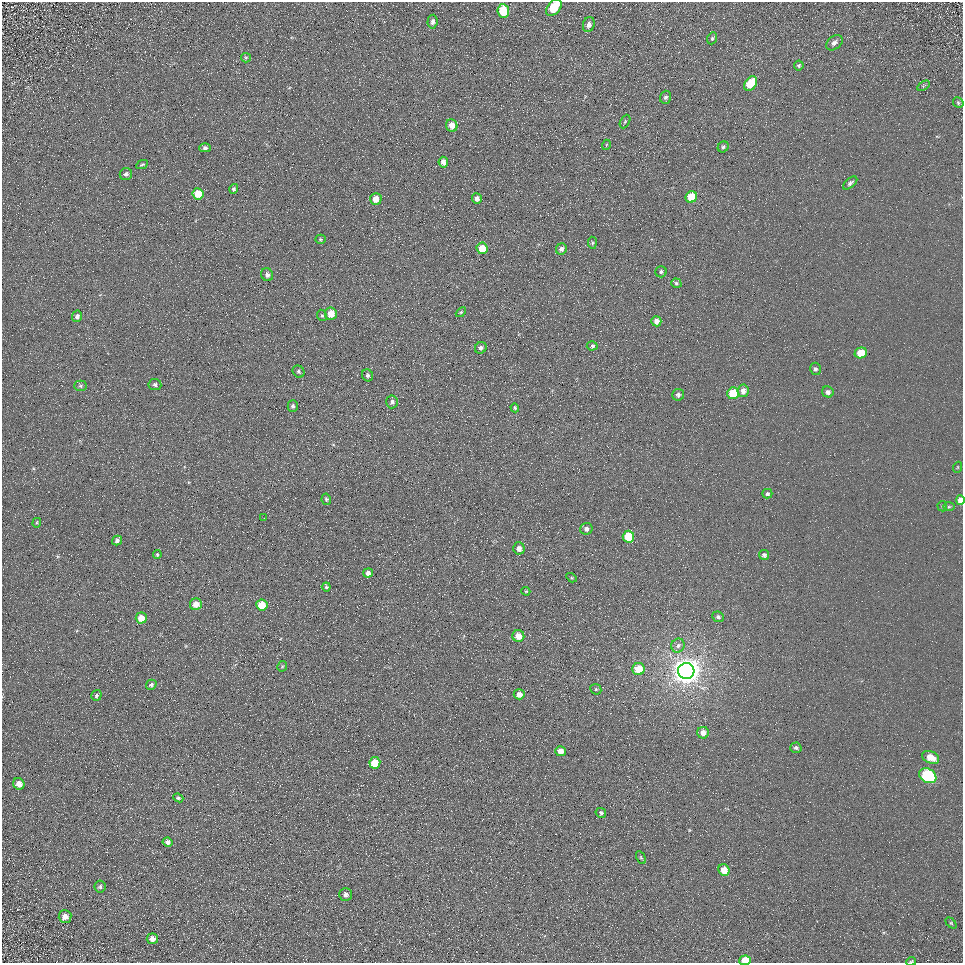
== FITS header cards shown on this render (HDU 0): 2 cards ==
NAXIS1  =                  961
NAXIS2  =                  961

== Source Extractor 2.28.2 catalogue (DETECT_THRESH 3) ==
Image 961 x 961 px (HDU 0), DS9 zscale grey, 1 PNG px = 1 image px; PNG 965 x 965 px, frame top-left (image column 1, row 961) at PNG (2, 2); each listed source drawn as its Kron ellipse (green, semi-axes under 4 px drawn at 4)
Background 5.54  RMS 7.8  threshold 23.4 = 3 sigma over >= 5 px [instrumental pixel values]
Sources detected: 103; all 103 listed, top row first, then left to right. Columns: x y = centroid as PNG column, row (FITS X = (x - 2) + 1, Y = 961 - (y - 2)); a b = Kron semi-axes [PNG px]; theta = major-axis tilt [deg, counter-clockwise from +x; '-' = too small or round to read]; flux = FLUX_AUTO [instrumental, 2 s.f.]
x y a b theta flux
554 7 10 6 51 17000
503 11 7 6 - 19000
432 22 7 5 84 1700
589 25 7 5 72 2400
712 38 6 4 68 830
834 43 9 6 40 2300
246 58 5 4 - 660
799 65 5 5 - 930
751 83 8 5 53 16000
923 86 7 4 32 720
665 97 6 5 - 1400
958 103 6 4 -48 810
625 121 7 4 62 770
452 125 6 5 - 4500
606 145 5 3 - 480
723 147 6 5 - 1100
205 148 5 4 - 1100
443 162 5 4 - 2500
142 164 6 3 25 710
126 174 6 6 - 1300
850 183 8 4 39 1400
234 189 5 4 - 970
198 194 5 5 - 11000
691 197 6 5 - 16000
477 198 5 5 - 2200
376 199 6 6 - 3900
320 239 5 4 - 690
592 243 6 4 -85 760
482 248 6 5 - 10000
561 249 6 5 - 1900
661 272 5 5 - 1100
267 275 7 6 - 1500
676 283 5 4 - 930
461 312 6 3 44 610
331 314 6 6 - 7300
322 315 6 4 -63 860
77 316 6 5 - 1800
656 321 5 5 - 3100
592 346 5 4 - 1400
481 348 6 5 - 1700
861 353 6 5 - 10000
815 369 6 5 - 1200
299 372 6 5 - 990
368 375 6 5 - 1300
155 384 6 5 - 1200
81 386 6 5 - 870
743 391 6 5 - 3100
828 392 6 5 - 1800
733 393 6 6 - 20000
678 395 6 6 - 1300
392 402 6 6 - 1600
293 406 6 5 - 1200
515 408 4 4 - 880
958 467 5 3 - 460
767 494 5 4 - 1300
326 499 6 4 -79 840
960 500 5 4 - 4700
942 506 5 5 - 630
949 507 6 4 2 690
264 518 3 2 - 420
37 523 5 4 - 610
586 529 6 6 - 2100
628 537 6 6 - 18000
117 540 5 4 - 1300
519 548 6 5 - 2600
157 555 4 3 - 680
764 555 5 5 - 1300
368 573 5 4 - 2100
572 578 5 3 - 570
326 587 4 4 - 830
526 591 4 4 - 570
196 604 6 6 - 5200
262 605 5 5 - 14000
718 617 6 5 - 1300
141 618 5 5 - 6700
518 636 6 6 - 5400
678 646 7 6 - 1800
282 666 5 5 - 600
639 669 6 6 - 11000
686 671 8 8 - 820000
151 685 5 5 - 1200
596 689 6 5 - 630
519 694 5 5 - 3500
96 695 5 5 - 1100
703 733 6 6 - 3800
796 748 5 5 - 1200
560 751 5 5 - 4400
931 757 9 6 -26 7100
375 763 5 5 - 12000
928 776 9 6 -30 58000
19 784 6 5 - 3400
178 798 5 4 - 1000
601 813 5 4 - 930
168 842 5 4 - 2200
641 858 7 4 -63 670
724 870 6 5 - 6300
100 887 6 5 - 1100
346 894 6 6 - 2300
65 916 6 6 - 2900
951 923 6 4 -45 550
152 939 5 5 - 2900
745 960 6 5 - 9500
911 961 5 3 - 580
At the frame edge (FLAGS 8, measured only in part): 4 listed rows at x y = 554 7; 960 500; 745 960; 911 961